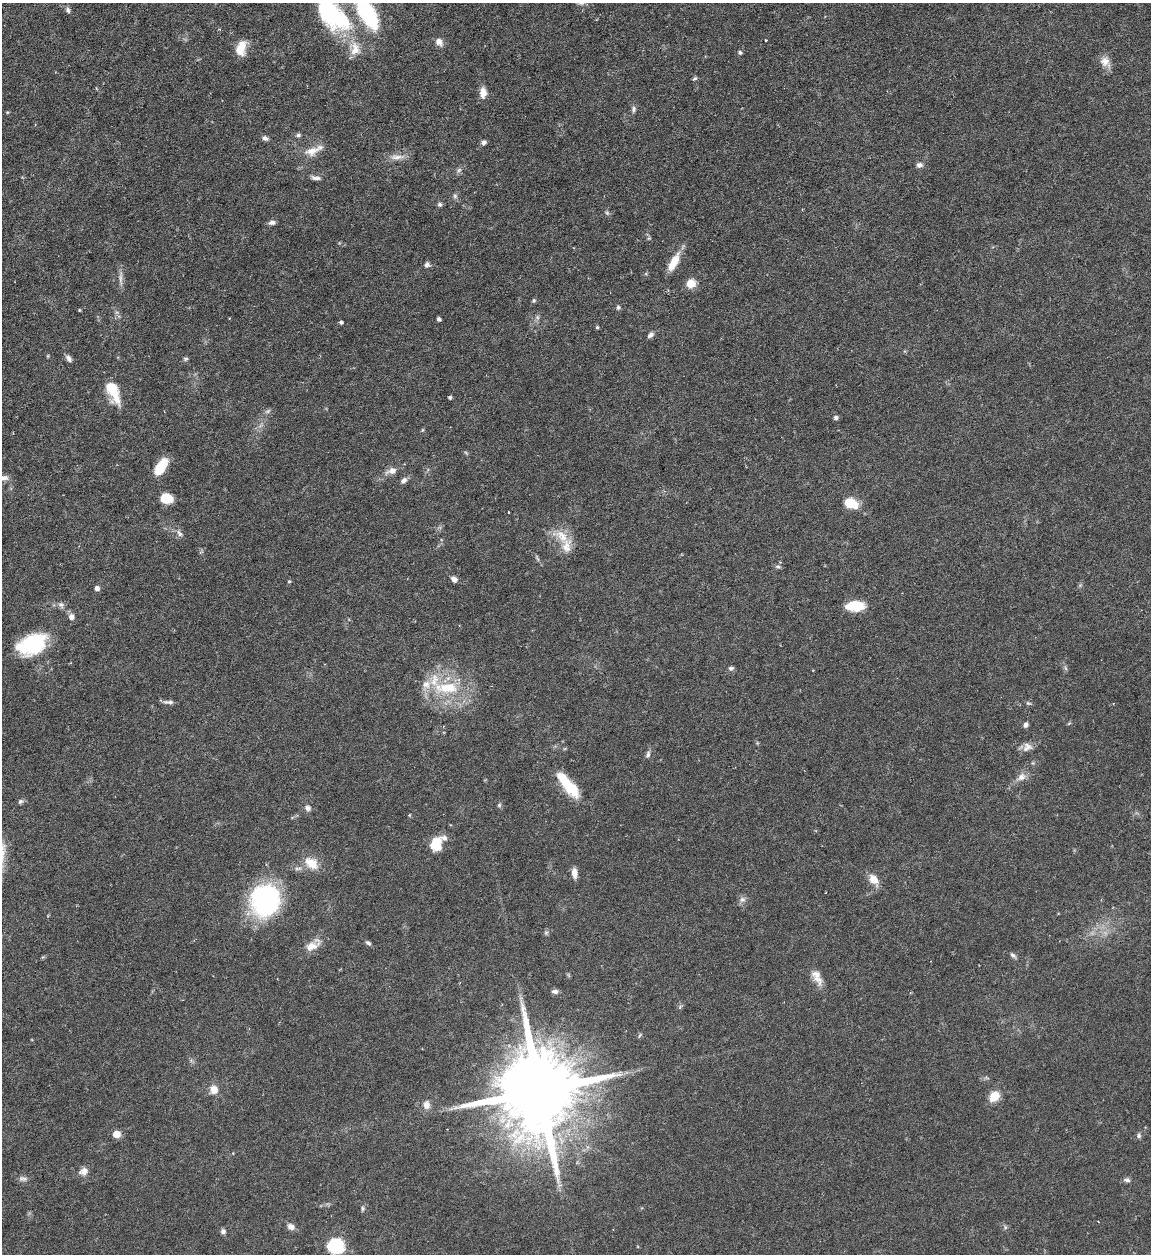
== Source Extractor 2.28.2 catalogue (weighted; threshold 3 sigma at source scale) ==
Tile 11 of 4 x 4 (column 3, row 3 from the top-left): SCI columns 2556-3704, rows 1253-2504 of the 4992 x 5009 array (HDU 1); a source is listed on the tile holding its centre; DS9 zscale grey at full resolution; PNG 1153 x 1256 px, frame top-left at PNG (2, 3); no overlay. Nothing masked; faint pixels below the display range render black.
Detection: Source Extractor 2.28.2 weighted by HDU 2 'WHT'; one run over the whole footprint, this tile lists its part. Background 0.0565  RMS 0.0027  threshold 0.0112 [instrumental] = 3 sigma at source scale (4.09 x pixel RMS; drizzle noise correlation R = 1.36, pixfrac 0.8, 0.05/0.05 arcsec/px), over >= 5 px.
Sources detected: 112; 1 too faint to see at this stretch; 3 inside a brighter object's white glare — not listed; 6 inside a brighter listed object's ellipse — not listed separately; the other 102 listed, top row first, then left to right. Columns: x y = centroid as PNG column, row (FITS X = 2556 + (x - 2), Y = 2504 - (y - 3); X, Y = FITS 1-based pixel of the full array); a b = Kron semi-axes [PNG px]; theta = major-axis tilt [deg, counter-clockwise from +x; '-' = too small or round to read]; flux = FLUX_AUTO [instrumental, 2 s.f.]
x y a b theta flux
68 10 8 5 -65 0.7
367 13 32 14 -59 27
344 21 51 25 -58 19
765 40 3 2 - 0.32
439 42 10 8 -49 1.6
241 48 18 10 76 4.2
740 52 5 4 - 0.58
1105 62 15 11 -54 2.3
695 79 7 5 32 0.42
483 93 12 7 88 2.4
633 109 8 6 85 0.74
7 112 5 3 - 0.23
298 135 7 5 19 0.57
265 138 8 6 -35 0.77
484 143 6 5 - 0.77
312 151 25 11 20 3.4
397 157 22 7 2 2.1
919 165 8 6 5 0.91
459 170 7 6 - 0.66
316 178 14 5 -4 1
455 196 6 6 - 0.62
440 205 6 6 - 0.58
607 213 6 5 - 0.44
272 223 9 6 7 0.89
674 262 24 9 63 4.5
427 265 7 6 - 0.75
121 279 20 4 -87 1.3
691 284 9 8 - 3.7
534 300 5 5 - 0.48
618 307 5 5 - 0.65
79 310 4 3 - 0.24
439 319 4 3 - 0.77
341 322 4 4 - 0.54
597 327 4 4 - 0.35
650 335 9 6 40 0.84
69 358 11 6 -52 0.92
186 359 7 5 1 0.45
113 391 26 11 -66 7.7
450 397 4 4 - 0.49
268 411 8 4 31 0.57
836 418 6 6 - 0.59
423 430 6 4 88 0.29
161 467 20 9 58 5.5
392 471 14 8 17 1.8
4 478 14 8 1 1.7
404 480 9 6 44 1
166 498 9 7 -9 8.1
850 503 12 7 -20 8.3
508 512 3 2 - 0.14
179 533 11 6 -51 0.91
562 536 25 13 -51 4.9
778 567 8 5 -7 0.58
454 579 7 6 - 1.2
289 581 4 4 - 0.28
97 588 5 4 - 1.3
61 605 9 7 -53 0.88
855 606 19 10 2 6.3
71 617 8 7 - 1.3
34 643 29 22 36 16
731 668 7 5 6 0.62
1065 668 7 4 -70 0.47
446 688 40 16 0 13
170 702 8 6 10 0.73
1028 703 7 5 -13 0.45
1026 725 6 5 - 0.84
1027 747 13 11 34 1.8
648 754 9 5 68 0.73
1021 777 14 9 33 1.9
568 785 34 11 -50 9.9
20 801 7 5 38 0.57
499 805 6 5 - 0.48
308 808 9 7 -23 0.98
436 844 15 11 69 5.9
311 863 18 11 -32 4.7
298 868 11 4 5 0.81
574 873 12 6 -85 1.7
873 879 9 7 -51 3.8
742 899 9 8 - 1
265 900 25 21 81 48
546 932 7 5 88 0.48
368 943 8 5 -37 0.62
312 945 23 11 32 3.2
1013 955 9 5 -43 0.69
817 979 21 11 -50 2.5
555 991 8 5 0 0.82
680 1007 7 4 57 0.39
639 1036 7 3 71 0.33
214 1090 11 9 -72 2.4
539 1091 25 18 -82 4800
994 1096 10 8 50 5.1
426 1105 11 8 -87 1.7
451 1109 7 4 18 0.57
116 1134 5 5 - 6.2
1138 1136 6 6 - 0.64
84 1171 11 9 29 1.7
23 1178 11 6 -10 0.92
1127 1180 9 5 -2 0.77
362 1208 8 4 -90 0.46
291 1227 10 7 -25 1.3
1005 1227 7 4 -72 0.42
223 1231 6 6 - 0.78
336 1246 15 14 - 14
Isophote crosses this tile's border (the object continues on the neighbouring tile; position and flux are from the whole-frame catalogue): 4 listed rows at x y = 367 13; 344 21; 4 478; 336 1246